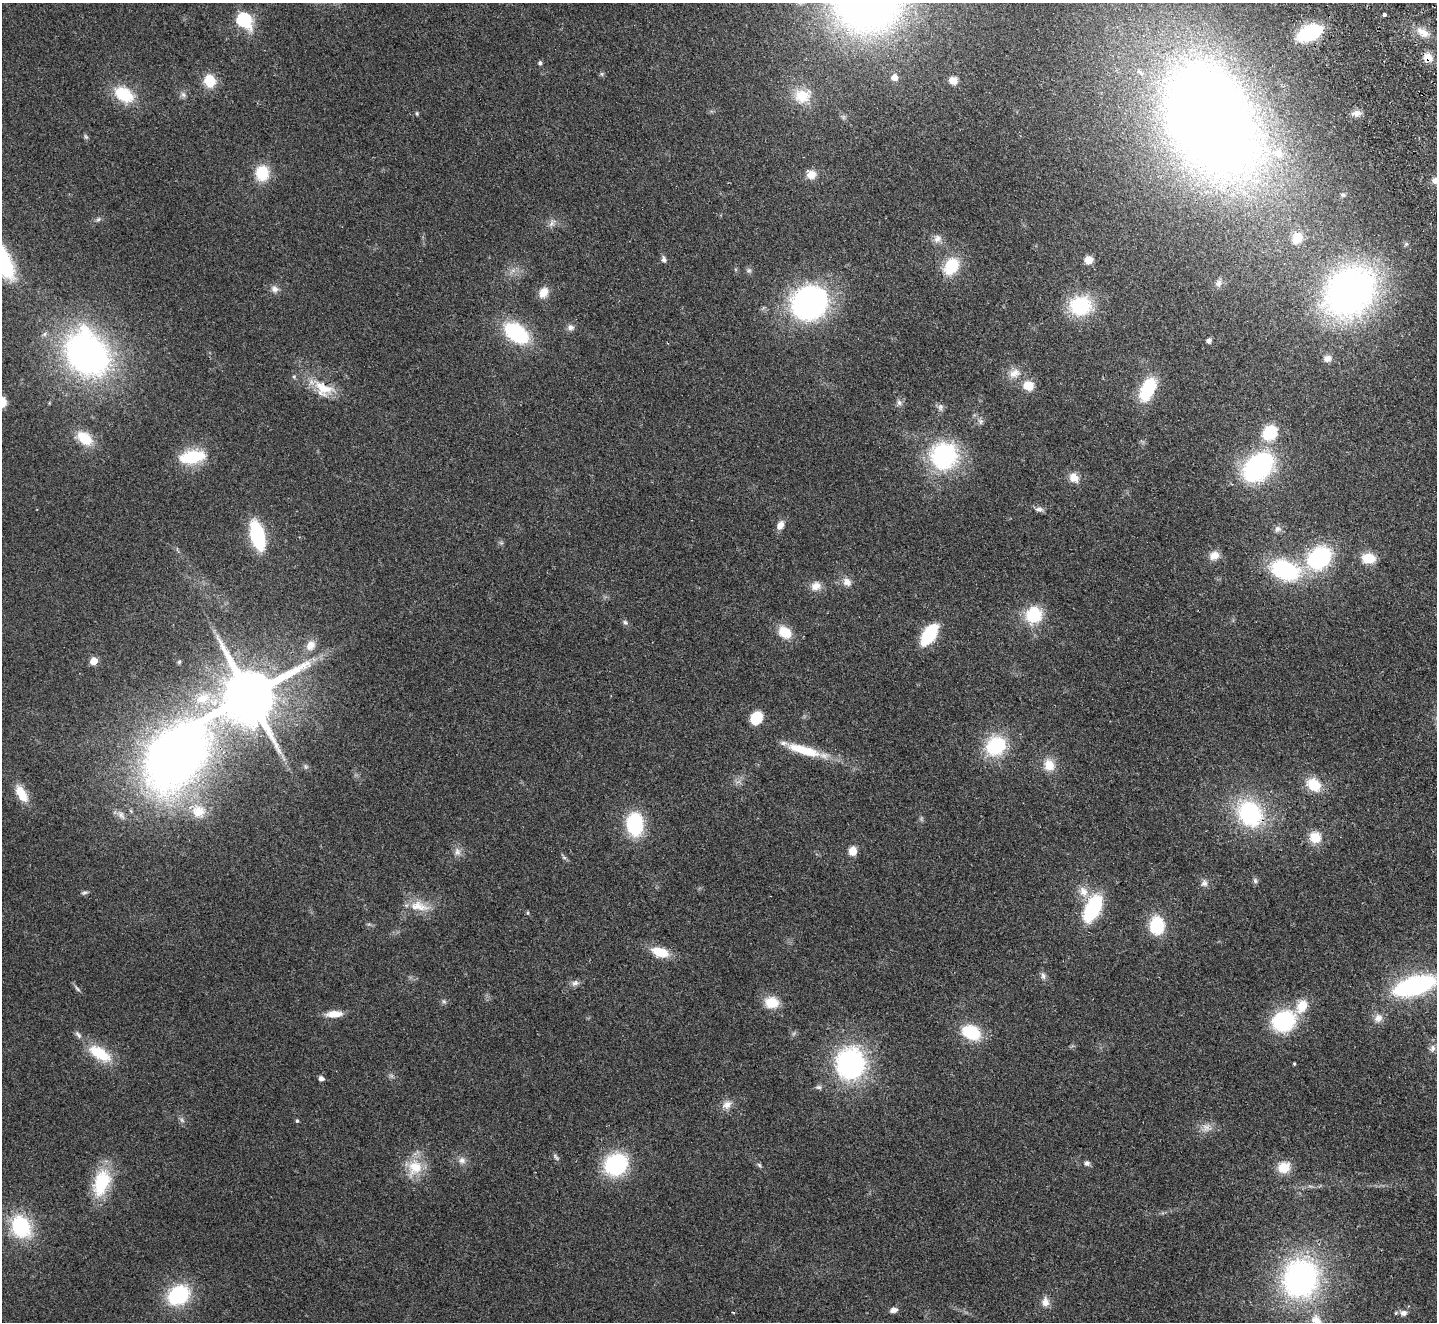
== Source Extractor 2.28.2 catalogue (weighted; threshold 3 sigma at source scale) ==
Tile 10 of 4 x 4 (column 2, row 3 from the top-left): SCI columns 1487-2921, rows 1643-2962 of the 5845 x 5791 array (HDU 1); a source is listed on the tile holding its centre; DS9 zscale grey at full resolution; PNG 1439 x 1324 px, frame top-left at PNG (2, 3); no overlay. Shown black and unused: <1% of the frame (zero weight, under 2 of 3 exposures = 3% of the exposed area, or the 3 px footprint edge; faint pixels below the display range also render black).
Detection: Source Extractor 2.28.2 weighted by HDU 2 'WHT'; one run over the whole footprint, this tile lists its part. Background 0.102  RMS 0.0081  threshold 0.0365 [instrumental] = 3 sigma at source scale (4.5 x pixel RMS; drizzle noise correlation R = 1.50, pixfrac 1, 0.05/0.05 arcsec/px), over >= 5 px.
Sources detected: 134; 1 too faint to see at this stretch — not listed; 3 inside a brighter listed object's ellipse — not listed separately; the other 130 listed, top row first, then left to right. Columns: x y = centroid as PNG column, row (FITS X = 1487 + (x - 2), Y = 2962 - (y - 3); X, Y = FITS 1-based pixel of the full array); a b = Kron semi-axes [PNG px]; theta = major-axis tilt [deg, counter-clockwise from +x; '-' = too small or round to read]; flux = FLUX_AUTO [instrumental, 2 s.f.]
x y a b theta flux
1384 15 3 3 - 1.7
244 20 8 6 -49 130
1423 32 19 9 -31 8.8
1309 33 15 9 25 110
1428 58 11 11 - 7.7
540 63 4 4 - 1.9
602 74 6 4 -89 1.2
894 77 6 6 - 6.9
953 80 8 7 - 7.2
210 81 13 11 -72 19
124 94 20 14 -29 33
183 95 9 6 -49 2.5
802 96 22 18 10 21
417 113 6 4 -71 0.98
1356 113 12 8 12 5.1
1210 117 117 76 -63 1100
86 137 8 4 -54 1.4
262 173 16 13 88 25
811 174 12 11 - 8.2
1435 181 8 8 - 3.8
98 219 7 5 44 1.6
552 223 13 6 52 3.5
1297 238 14 11 60 14
937 239 11 10 - 5.1
664 260 9 6 -71 2.5
1089 260 8 8 - 7.8
951 266 20 14 57 30
749 270 7 6 - 1.8
1218 283 10 8 48 3.5
275 289 11 9 -13 4.3
1350 291 45 36 43 380
543 292 13 10 60 8.8
809 303 34 30 27 180
1080 306 18 16 8 59
570 327 9 8 - 3.2
516 333 21 13 -35 81
1209 341 5 5 - 2.6
87 354 41 32 -53 320
1327 358 10 9 - 4.2
1014 373 17 12 23 8.4
1028 386 11 9 -12 13
323 388 37 18 -29 24
1147 389 24 13 64 41
899 403 8 6 -88 2.7
940 407 10 7 81 2.9
981 421 8 7 - 2.4
1269 433 14 11 51 36
85 438 18 12 -39 22
944 455 29 29 - 93
192 457 27 13 10 39
1258 467 26 18 40 140
1074 477 13 10 -43 8.2
1039 509 11 6 -1 3.2
780 525 11 8 62 5.4
1278 529 10 8 43 3.2
257 535 22 10 -76 79
1214 556 13 10 21 7.6
1319 558 22 16 41 96
1368 558 15 11 -5 17
1285 570 31 19 -22 81
847 582 13 10 -42 6
816 586 14 11 19 7.2
1034 615 21 19 60 31
625 622 8 6 -55 1.9
785 632 17 13 -39 15
929 635 17 9 55 62
310 645 14 11 50 7.4
94 661 5 5 - 18
179 662 5 4 - 1
249 695 14 13 - 6400
756 718 12 9 62 24
996 746 20 18 37 53
804 750 46 11 -16 28
176 755 87 41 43 870
1049 765 16 13 -71 12
1314 785 18 15 -37 19
21 794 24 11 -60 14
198 811 19 17 -19 16
1250 814 32 26 -52 81
635 824 21 15 -86 58
1315 837 13 13 - 15
853 851 5 5 - 26
457 852 12 8 -87 4.4
564 858 8 5 -51 1.7
1255 881 8 6 -74 1.9
1204 883 10 9 - 3.5
1083 891 16 12 -64 9.6
84 893 9 5 18 1.7
419 906 30 13 -9 16
1092 908 24 12 64 73
528 913 6 3 -72 0.9
1157 925 18 14 87 35
660 952 19 10 -16 19
1043 976 10 6 -79 2.8
575 983 11 8 20 3.4
1414 986 31 13 16 170
77 989 9 4 -44 1.8
444 1001 6 5 - 1.5
771 1002 18 14 -8 15
1302 1006 19 14 62 16
334 1014 19 8 4 10
1378 1018 13 11 46 6.5
1283 1021 22 18 26 74
971 1032 17 12 -25 39
78 1035 12 6 -52 2.6
1432 1048 11 8 70 3.6
100 1053 28 13 -32 28
850 1063 39 34 83 120
1294 1064 4 3 - 0.89
321 1079 6 5 - 2.9
818 1087 9 6 -1 2
727 1105 14 11 38 6.3
297 1121 4 4 - 1.2
1207 1128 13 12 - 6.8
555 1157 12 4 -53 1.8
462 1160 10 9 - 4.4
1087 1163 7 6 - 2.6
616 1164 18 16 36 88
759 1165 6 5 - 1.4
1284 1167 12 11 - 17
415 1168 25 19 64 22
101 1183 36 19 72 39
21 1226 23 18 -63 59
1300 1278 32 28 70 210
178 1295 19 15 33 68
1045 1302 13 9 -79 6
894 1310 9 6 13 3.6
733 1312 4 2 - 0.73
1404 1313 8 7 - 3.8
1316 1321 17 11 -62 9.5
Overlapping masked pixels (flux is a lower limit): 3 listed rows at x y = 1428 58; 176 755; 1250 814
Isophote crosses this tile's border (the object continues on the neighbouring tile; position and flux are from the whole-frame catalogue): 3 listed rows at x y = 1435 181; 1414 986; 1316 1321